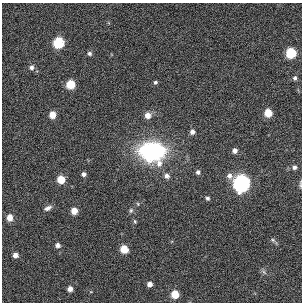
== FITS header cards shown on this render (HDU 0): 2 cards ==
NAXIS1  =                  300
NAXIS2  =                  300

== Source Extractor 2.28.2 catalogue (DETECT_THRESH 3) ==
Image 300 x 300 px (HDU 0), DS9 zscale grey, 1 PNG px = 1 image px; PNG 304 x 304 px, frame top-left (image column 1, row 300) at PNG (2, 3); no overlay
Background -0.00189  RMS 0.026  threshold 0.0776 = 3 sigma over >= 5 px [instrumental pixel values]
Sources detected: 37; all 37 listed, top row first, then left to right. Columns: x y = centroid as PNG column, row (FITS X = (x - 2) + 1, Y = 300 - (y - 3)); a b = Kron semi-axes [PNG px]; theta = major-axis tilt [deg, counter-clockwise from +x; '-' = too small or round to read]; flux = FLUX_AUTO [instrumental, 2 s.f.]
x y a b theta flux
59 43 6 6 - 120
291 53 6 6 - 110
89 54 6 6 - 4.8
31 67 7 6 - 7.1
295 78 5 5 - 3.7
155 82 5 5 - 3.3
71 84 6 6 - 57
268 113 6 5 - 37
52 115 5 5 - 23
148 115 6 6 - 14
192 132 5 5 - 7.6
235 151 5 5 - 7.5
152 152 21 16 -9 260
294 167 5 5 - 4.3
198 172 5 5 - 4
84 174 4 4 - 5
167 176 6 6 - 6.8
229 176 8 7 - 8
61 179 5 5 - 38
242 183 7 7 - 750
300 184 10 3 88 2.9
207 198 5 4 - 3.5
138 204 5 3 - 1.5
47 208 11 6 26 7.4
131 210 6 5 - 2.8
74 211 5 5 - 20
10 217 7 6 - 20
135 221 5 4 - 2
273 240 7 4 -45 3.2
58 245 6 6 - 7.4
124 249 6 5 - 32
15 255 6 6 - 9.8
264 272 8 4 -53 3.2
150 284 6 6 - 9.8
70 289 6 6 - 11
91 292 6 4 -18 1.9
175 294 6 6 - 39
At the frame edge (FLAGS 8, measured only in part): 1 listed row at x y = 300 184